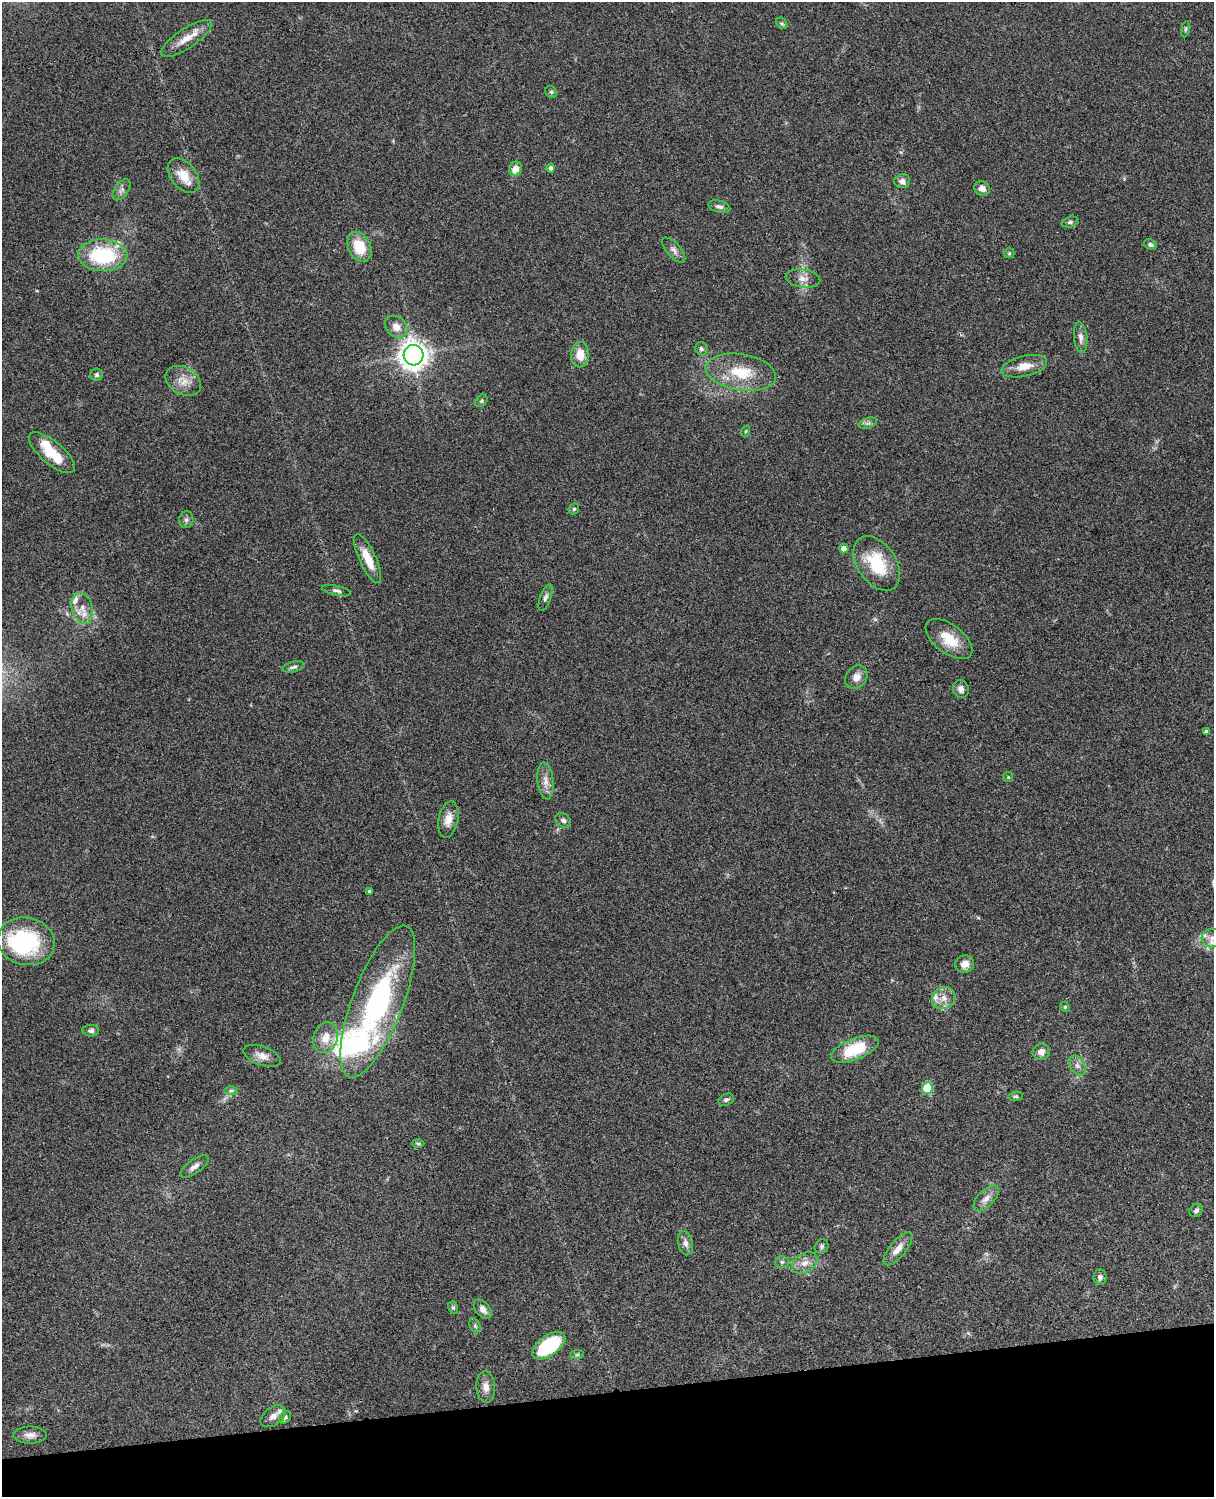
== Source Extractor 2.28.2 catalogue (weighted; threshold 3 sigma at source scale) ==
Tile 10 of 4 x 3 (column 2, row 3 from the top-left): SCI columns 1333-2544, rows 278-1772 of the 5088 x 4927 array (HDU 1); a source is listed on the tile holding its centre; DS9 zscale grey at full resolution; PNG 1216 x 1499 px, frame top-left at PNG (2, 2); each listed source drawn as its Kron ellipse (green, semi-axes under 4 px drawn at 4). Shown black and unused: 7% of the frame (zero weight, under 3 of 4 exposures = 6% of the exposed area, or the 3 px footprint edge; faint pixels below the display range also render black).
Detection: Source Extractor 2.28.2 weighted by HDU 2 'WHT'; one run over the whole footprint, this tile lists its part. Background 0.0986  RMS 0.0064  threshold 0.0286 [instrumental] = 3 sigma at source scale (4.5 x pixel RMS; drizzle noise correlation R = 1.50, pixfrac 1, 0.05/0.05 arcsec/px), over >= 5 px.
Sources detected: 92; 1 inside a brighter object's white glare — neither listed nor drawn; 7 inside a brighter listed object's ellipse — not listed separately; the other 84 listed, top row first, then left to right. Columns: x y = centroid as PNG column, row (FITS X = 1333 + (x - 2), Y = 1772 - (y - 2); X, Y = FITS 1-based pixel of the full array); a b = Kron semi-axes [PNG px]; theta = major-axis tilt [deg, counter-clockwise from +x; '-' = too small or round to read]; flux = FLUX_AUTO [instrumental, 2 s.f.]
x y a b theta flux
782 23 6 4 -47 1
1185 29 8 4 81 1
186 39 30 10 34 8.5
551 92 6 5 - 1
551 168 4 4 - 1.9
515 169 7 6 - 6.1
184 176 20 12 -51 12
902 181 8 7 - 3
982 188 8 7 - 3.7
121 190 12 6 55 2.6
719 207 11 5 -14 2.1
1070 222 9 5 15 1.4
1150 245 6 5 - 1.5
359 247 16 11 -64 17
674 250 15 7 -49 3.1
1009 253 5 5 - 0.75
103 255 24 15 -2 46
803 278 17 9 -7 4.9
396 327 12 10 -44 5.5
1081 337 15 6 -84 3.2
701 349 7 6 - 1.6
414 355 10 10 - 630
580 355 13 9 86 9
1024 366 23 10 13 8.6
741 372 35 18 -9 25
97 375 6 6 - 1.5
183 381 19 13 -30 8.2
481 401 7 5 47 1.1
868 423 9 5 18 1.8
746 431 6 3 71 0.63
52 453 29 11 -40 19
574 509 6 5 - 0.88
186 520 8 7 - 1.9
844 549 5 4 - 3.6
368 559 26 8 -65 12
877 563 30 19 -56 29
337 591 15 5 -12 2
545 598 14 5 70 2.1
82 608 16 10 -78 6.6
949 639 27 14 -37 16
293 667 11 5 13 1.8
856 677 13 10 53 5
961 689 9 8 - 3
1206 732 4 3 - 1.4
1008 777 5 5 - 0.78
546 781 19 8 -83 5.2
448 819 18 9 78 6.3
563 820 8 6 -40 1.9
369 891 3 3 - 1.1
1212 938 11 9 5 4.4
26 941 28 23 -12 66
965 964 9 8 - 5.2
944 998 12 10 33 5.6
378 1001 81 25 69 110
1065 1007 5 4 - 0.8
91 1031 8 6 0 2
326 1038 16 12 71 8.5
855 1049 25 10 21 25
1041 1052 8 8 - 3.8
262 1056 19 9 -20 5.3
1077 1066 11 7 -60 3
927 1088 6 5 - 20
231 1090 7 4 0 1.2
1016 1096 7 4 5 0.96
726 1100 8 5 27 1.5
418 1143 6 4 -2 0.94
194 1166 17 6 35 3.4
986 1198 16 8 46 4.6
1196 1210 7 6 - 1.7
685 1243 12 7 -78 3.3
822 1246 7 6 - 1.5
898 1249 20 8 51 6.4
782 1262 7 6 - 1.4
805 1263 14 9 31 5.3
1100 1277 8 6 83 2.1
453 1307 6 5 - 1
483 1309 11 7 -50 3.8
475 1326 8 5 -65 1.1
549 1346 19 10 36 48
577 1354 7 4 1 1.1
486 1387 15 9 -87 4.9
273 1416 14 8 36 4.1
285 1417 7 5 51 1.1
30 1435 17 8 -1 4
Isophote crosses this tile's border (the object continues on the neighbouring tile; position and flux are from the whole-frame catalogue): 1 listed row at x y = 1212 938